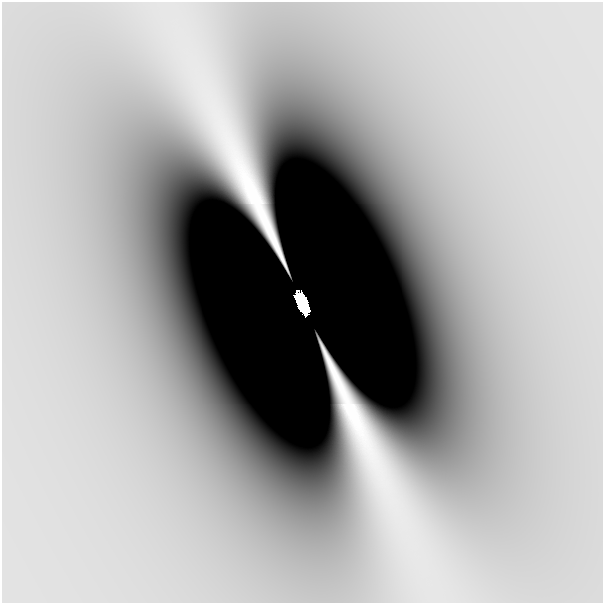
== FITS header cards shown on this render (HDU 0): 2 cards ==
NAXIS1  =                  601
NAXIS2  =                  601

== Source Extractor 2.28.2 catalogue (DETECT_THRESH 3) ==
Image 601 x 601 px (HDU 0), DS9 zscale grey, 1 PNG px = 1 image px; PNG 605 x 605 px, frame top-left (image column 1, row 601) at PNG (2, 2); no overlay
Background -8.72e-10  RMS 2.8e-10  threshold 8.37e-10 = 3 sigma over >= 5 px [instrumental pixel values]
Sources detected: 3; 2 with non-positive FLUX_AUTO (blend fragments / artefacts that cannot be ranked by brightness) are not listed; the other 1 listed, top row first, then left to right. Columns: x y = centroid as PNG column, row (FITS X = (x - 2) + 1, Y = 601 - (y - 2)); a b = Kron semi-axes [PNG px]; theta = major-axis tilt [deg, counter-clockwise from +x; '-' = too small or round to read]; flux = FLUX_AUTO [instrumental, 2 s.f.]
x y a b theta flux
302 303 20 9 -67 8
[2 non-positive-flux detections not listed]